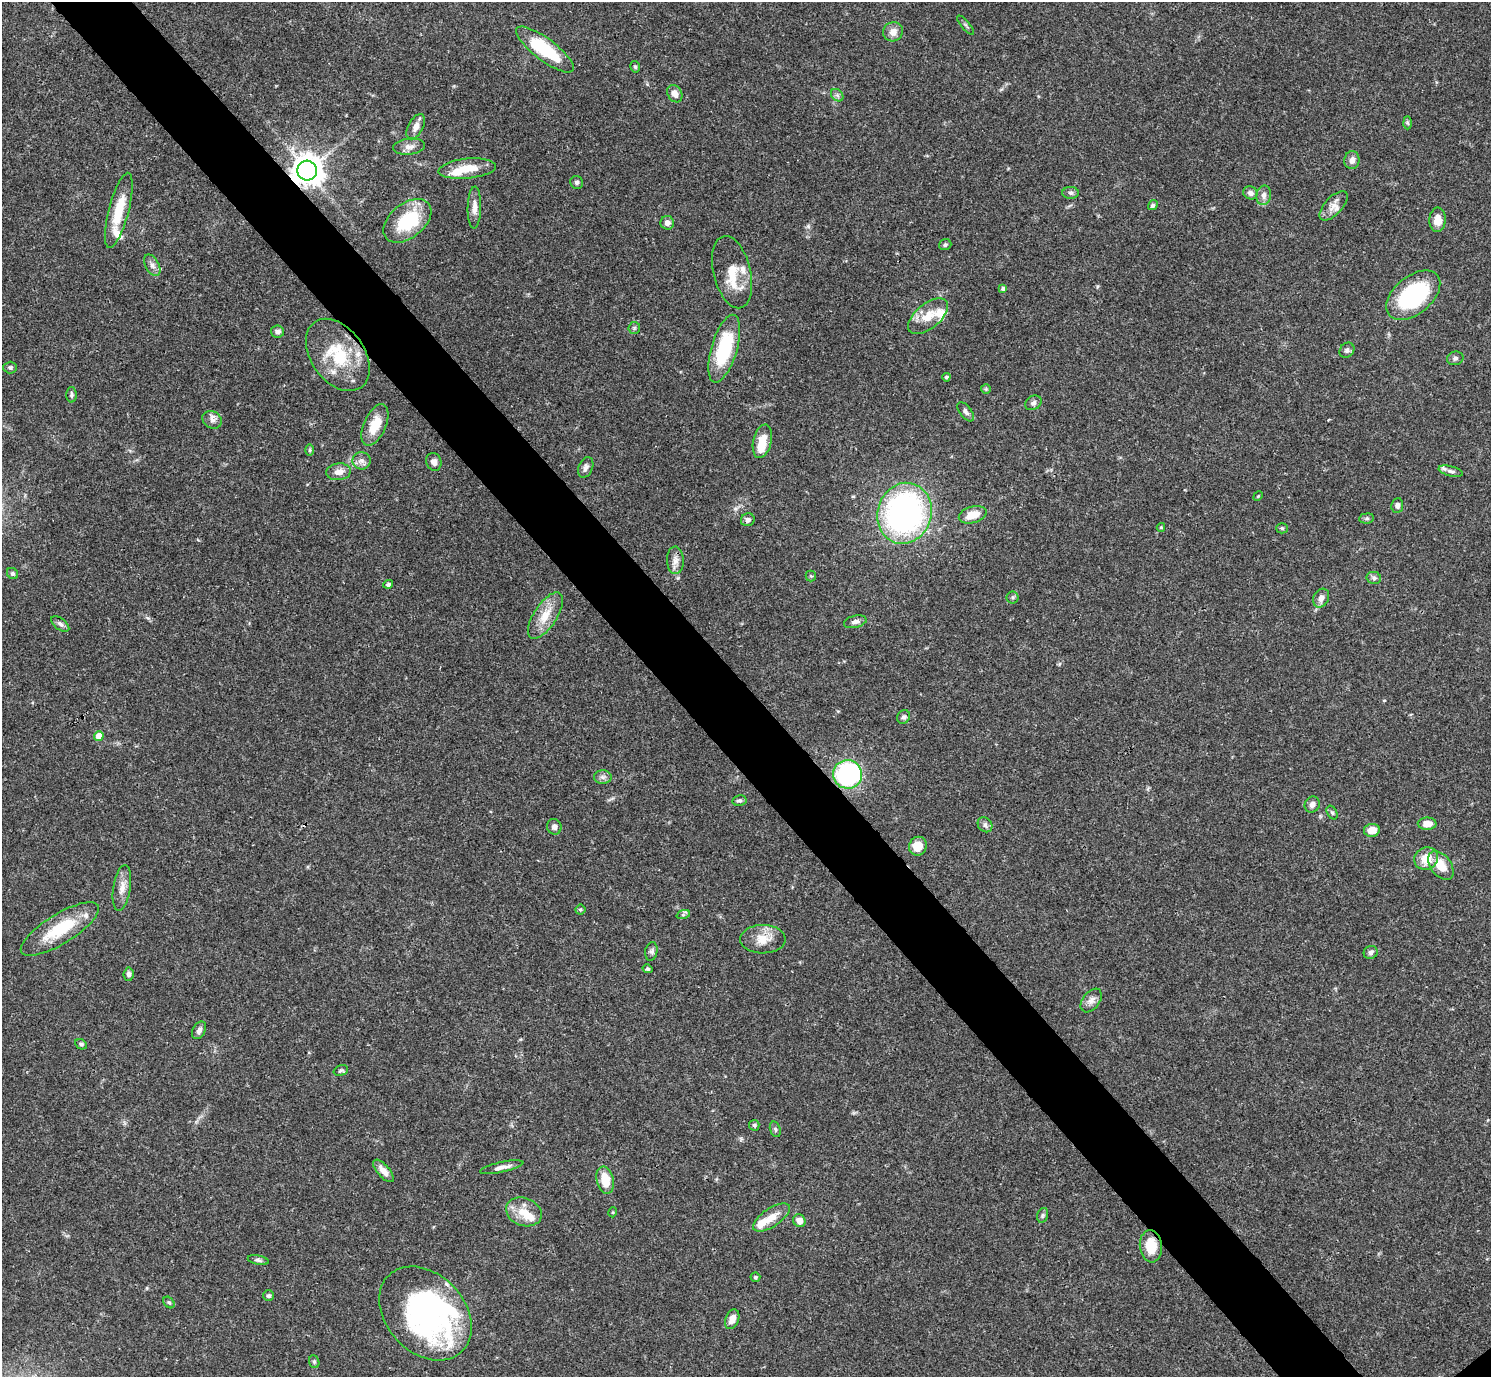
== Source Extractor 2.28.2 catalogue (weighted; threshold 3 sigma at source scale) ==
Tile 11 of 4 x 4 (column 3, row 3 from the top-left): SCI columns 2980-4468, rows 1534-2908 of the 5961 x 5958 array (HDU 1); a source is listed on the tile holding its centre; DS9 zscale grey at full resolution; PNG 1493 x 1379 px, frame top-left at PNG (2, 2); each listed source drawn as its Kron ellipse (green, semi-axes under 4 px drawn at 4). Shown black and unused: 6% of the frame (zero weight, under 3 of 4 exposures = <1% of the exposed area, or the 3 px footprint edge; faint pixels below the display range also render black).
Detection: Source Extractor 2.28.2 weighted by HDU 2 'WHT'; one run over the whole footprint, this tile lists its part. Background 0.0408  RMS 0.0026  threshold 0.0118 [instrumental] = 3 sigma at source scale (4.5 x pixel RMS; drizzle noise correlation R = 1.50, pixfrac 1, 0.05/0.05 arcsec/px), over >= 5 px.
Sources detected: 129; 2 inside a brighter object's white glare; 1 cosmic-ray / hot-pixel residue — neither listed nor drawn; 13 inside a brighter listed object's ellipse — not listed separately; the other 113 listed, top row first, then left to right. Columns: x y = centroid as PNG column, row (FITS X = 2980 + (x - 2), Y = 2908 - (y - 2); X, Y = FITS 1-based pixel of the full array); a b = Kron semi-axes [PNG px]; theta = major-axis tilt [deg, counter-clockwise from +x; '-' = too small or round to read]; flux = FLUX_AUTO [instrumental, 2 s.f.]
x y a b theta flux
966 25 12 3 -49 0.48
893 32 10 9 - 2.2
545 50 35 11 -37 15
635 67 6 4 -73 0.48
675 94 9 7 -58 2
837 95 7 5 -45 0.66
1407 123 6 4 -88 0.4
416 127 14 7 61 1.7
409 147 16 8 7 1.7
1352 160 9 7 81 1.4
467 169 29 10 5 6.1
307 171 10 10 - 380
577 182 6 6 - 0.61
1071 193 8 6 0 0.62
1250 193 7 6 - 1.3
1264 195 10 7 79 1.3
1153 205 5 4 - 0.69
1334 206 18 8 47 2.3
474 207 21 6 89 2.2
119 210 39 10 75 8.2
1438 220 12 8 87 3.1
407 221 27 17 39 14
667 223 7 6 - 1.3
945 245 6 5 - 0.58
152 265 12 7 -61 1.2
732 272 37 18 -76 7.2
1003 289 4 4 - 0.88
1413 295 31 19 40 30
928 316 24 12 39 5.4
634 328 6 5 - 0.49
277 332 6 6 - 1
724 349 35 13 74 18
1347 350 8 7 - 0.77
338 355 40 26 -54 15
1455 358 8 6 13 0.79
10 368 7 6 - 0.59
946 377 4 4 - 0.5
986 389 5 5 - 0.35
71 395 8 5 90 0.62
1033 403 9 6 34 0.75
966 412 11 6 -52 0.89
212 420 10 8 -31 1.2
375 425 22 11 66 6
762 441 17 9 77 4.7
310 450 6 4 89 0.37
362 461 9 8 - 1.3
434 462 9 7 -68 1.4
586 467 11 7 67 1.1
1451 471 12 5 -13 0.77
338 472 12 8 8 2
1258 496 5 4 - 0.27
1397 505 7 6 - 0.91
904 513 31 27 72 78
973 515 14 8 16 4
1367 518 7 5 6 0.5
748 520 7 6 - 1.1
1161 527 4 4 - 0.25
1282 528 5 5 - 0.38
675 560 13 8 -88 1.9
13 574 6 5 - 0.55
811 576 5 5 - 0.36
1374 578 7 6 - 0.69
388 584 5 4 - 0.55
1013 597 6 6 - 0.5
1321 598 10 7 62 1.3
545 616 27 11 56 4.9
855 622 11 6 13 1.1
60 624 10 5 -37 0.85
903 717 7 6 - 0.73
99 736 5 4 - 3.8
848 774 14 14 - 36
603 777 8 7 - 0.99
739 801 7 5 9 0.65
1312 804 8 7 - 1.4
1332 813 7 5 -62 0.52
1427 824 9 6 1 2.6
985 825 8 6 -47 0.87
554 827 8 7 - 1
1372 830 8 6 10 2.7
918 846 9 9 - 4.1
1426 858 12 11 - 4.9
1441 866 16 10 -53 4.4
122 888 23 8 81 2.6
580 910 5 5 - 0.41
683 915 7 4 19 0.46
60 929 45 15 32 13
763 939 23 14 0 4.5
651 951 9 6 80 0.76
1371 952 7 6 - 0.78
648 969 5 4 - 0.43
129 974 7 5 83 0.81
1091 1000 13 8 52 1.6
199 1030 9 6 60 1.1
81 1044 6 4 -26 0.54
341 1070 7 5 18 0.51
754 1125 5 5 - 0.47
775 1129 8 5 -72 0.53
502 1167 22 5 12 1.7
383 1171 14 6 -49 2.4
605 1180 14 8 -78 5.2
524 1212 18 14 -21 4.6
613 1212 5 3 - 0.25
1043 1215 7 5 73 0.51
771 1217 21 9 34 3.6
799 1221 7 6 - 2.1
1151 1246 16 11 -84 6.1
258 1260 10 4 -10 0.69
755 1277 5 5 - 0.48
269 1296 5 5 - 0.64
169 1302 6 4 -48 0.47
425 1313 53 39 -47 69
732 1319 10 6 69 2.1
314 1362 6 5 - 0.46
Overlapping masked pixels (flux is a lower limit): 3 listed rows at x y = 307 171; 904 513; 1151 1246
Unlisted compact peaks at least as high as the median listed source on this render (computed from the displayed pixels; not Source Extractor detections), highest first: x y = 678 578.